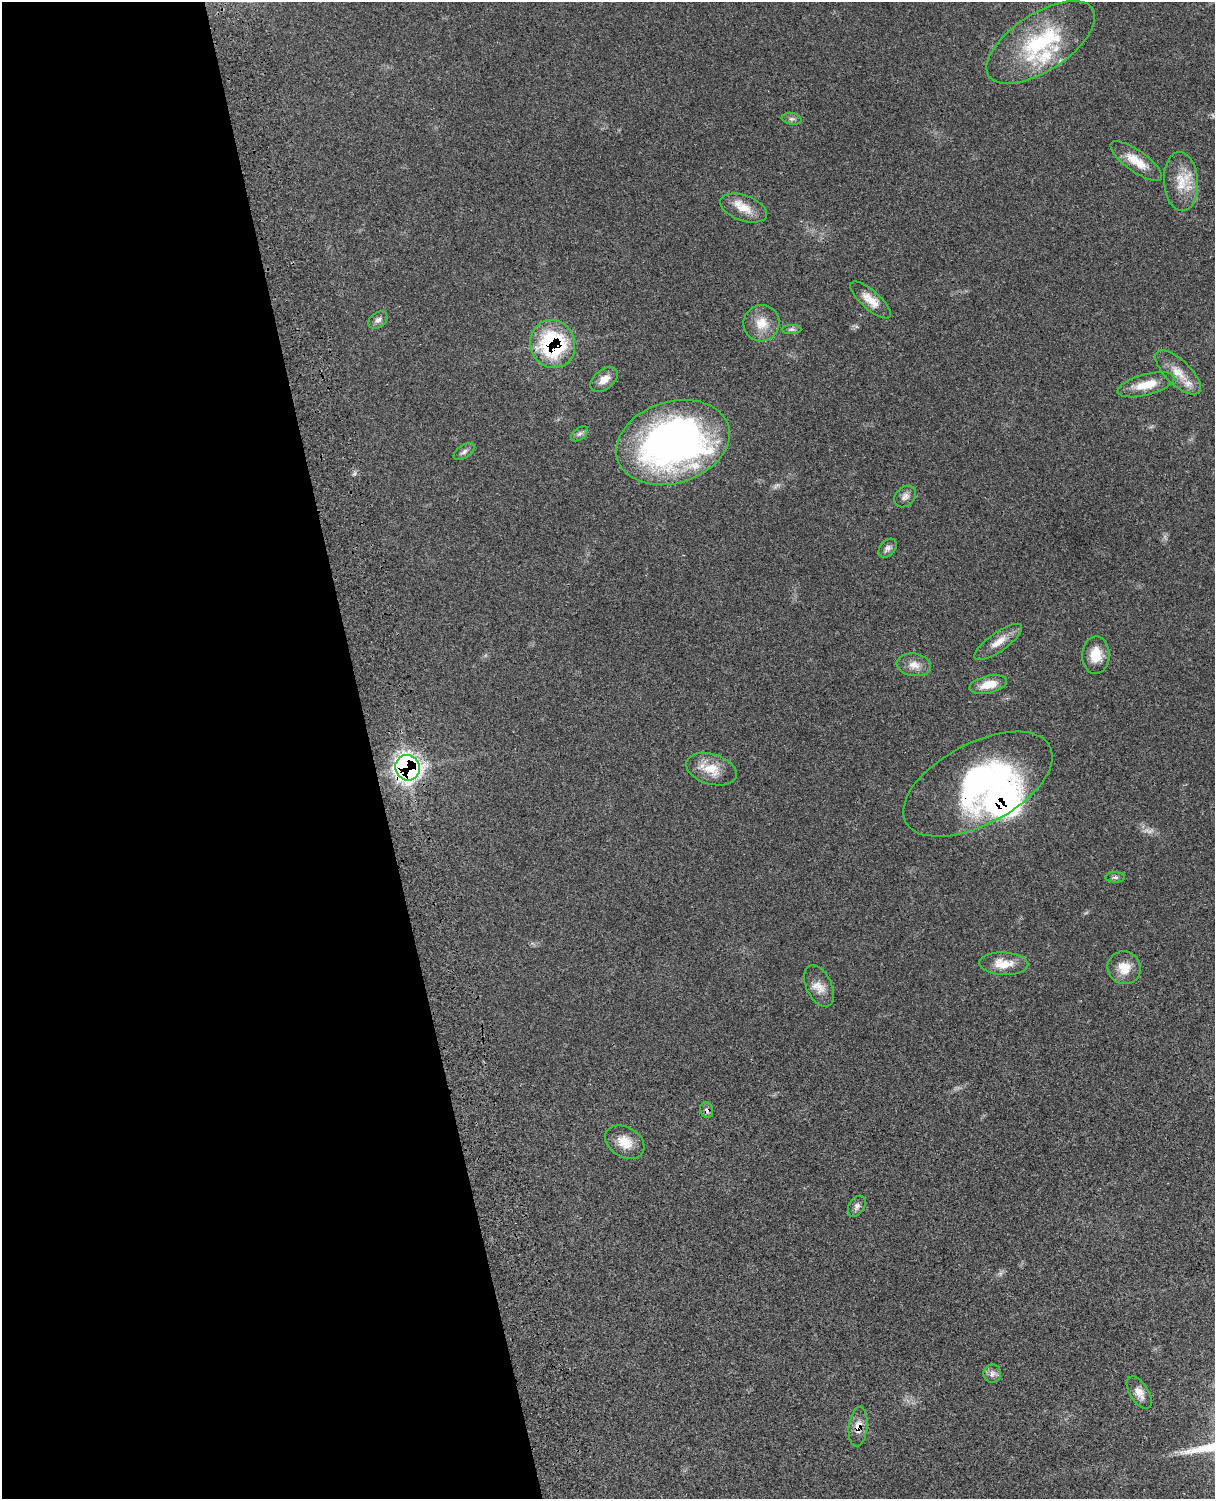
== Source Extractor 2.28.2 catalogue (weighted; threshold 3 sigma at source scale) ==
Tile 5 of 4 x 3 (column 1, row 2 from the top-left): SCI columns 118-1330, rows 1773-3269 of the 5088 x 4928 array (HDU 1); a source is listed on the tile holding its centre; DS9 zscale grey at full resolution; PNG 1217 x 1501 px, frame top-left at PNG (2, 2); each listed source drawn as its Kron ellipse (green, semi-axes under 4 px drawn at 4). Shown black and unused: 31% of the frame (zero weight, under 3 of 4 exposures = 6% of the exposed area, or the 3 px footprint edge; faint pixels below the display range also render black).
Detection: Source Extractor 2.28.2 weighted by HDU 2 'WHT'; one run over the whole footprint, this tile lists its part. Background 0.0761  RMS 0.0058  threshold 0.026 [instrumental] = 3 sigma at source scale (4.5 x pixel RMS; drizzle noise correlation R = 1.50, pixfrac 1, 0.05/0.05 arcsec/px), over >= 5 px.
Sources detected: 38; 1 too faint to see at this stretch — neither listed nor drawn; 2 inside a brighter listed object's ellipse — not listed separately; the other 35 listed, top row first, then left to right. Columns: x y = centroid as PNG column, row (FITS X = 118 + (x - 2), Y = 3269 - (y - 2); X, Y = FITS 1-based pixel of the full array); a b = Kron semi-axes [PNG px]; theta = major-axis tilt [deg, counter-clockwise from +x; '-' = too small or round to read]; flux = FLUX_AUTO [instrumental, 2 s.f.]
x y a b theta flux
1041 42 62 28 33 57
792 119 10 5 -9 1.6
1136 161 31 10 -35 10
1181 181 29 17 -86 13
744 208 24 12 -20 8.9
871 300 26 9 -41 7.7
378 320 10 7 36 2.2
761 323 18 18 - 9.9
792 329 10 4 0 1.3
553 344 24 22 -67 61
1178 373 29 12 -43 9.8
604 380 16 9 37 5.9
1146 385 29 10 15 11
579 434 10 6 37 1.7
673 442 58 40 17 250
464 452 12 6 34 1.7
905 497 12 9 43 2.9
888 548 11 7 47 2.2
998 642 28 9 35 7.2
1096 655 19 13 88 10
914 665 17 11 -8 5.5
988 685 19 8 12 8.6
407 768 13 12 - 240
711 769 26 15 -17 11
978 784 81 40 28 120
1115 877 10 5 0 1.3
1004 964 24 11 -3 9.7
1124 968 17 16 - 9
819 986 22 12 -64 6.6
707 1110 8 6 -72 1.9
625 1142 21 15 -30 9.3
857 1206 11 7 58 2.2
992 1374 9 9 - 2.6
1139 1393 18 9 -58 5.1
858 1427 20 9 84 5.8
Overlapping masked pixels (flux is a lower limit): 5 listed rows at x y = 553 344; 407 768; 978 784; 707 1110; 858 1427